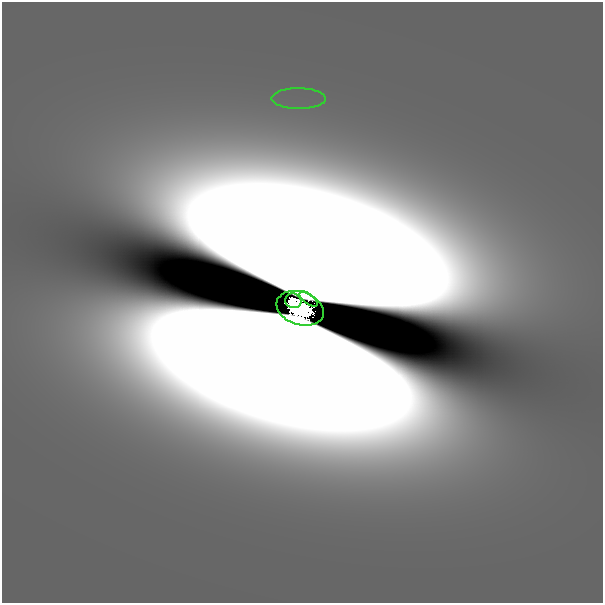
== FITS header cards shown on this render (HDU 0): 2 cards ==
NAXIS1  =                  601
NAXIS2  =                  601

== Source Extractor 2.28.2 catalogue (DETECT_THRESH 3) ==
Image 601 x 601 px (HDU 0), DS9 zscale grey, 1 PNG px = 1 image px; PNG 605 x 605 px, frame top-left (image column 1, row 601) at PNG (2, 2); each listed source drawn as its Kron ellipse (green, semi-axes under 4 px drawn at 4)
Background 3.19e-10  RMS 3.4e-10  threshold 1.01e-09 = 3 sigma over >= 5 px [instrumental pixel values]
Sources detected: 4; all 4 listed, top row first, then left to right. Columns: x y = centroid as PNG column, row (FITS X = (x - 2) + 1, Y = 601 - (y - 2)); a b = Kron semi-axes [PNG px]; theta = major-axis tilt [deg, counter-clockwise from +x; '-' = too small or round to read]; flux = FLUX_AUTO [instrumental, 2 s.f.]
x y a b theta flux
299 99 27 10 -1 8.2e-07
309 299 10 5 -37 1.7e-01
293 301 8 7 - 9.6e-01
300 308 24 16 -19 4.6e+00